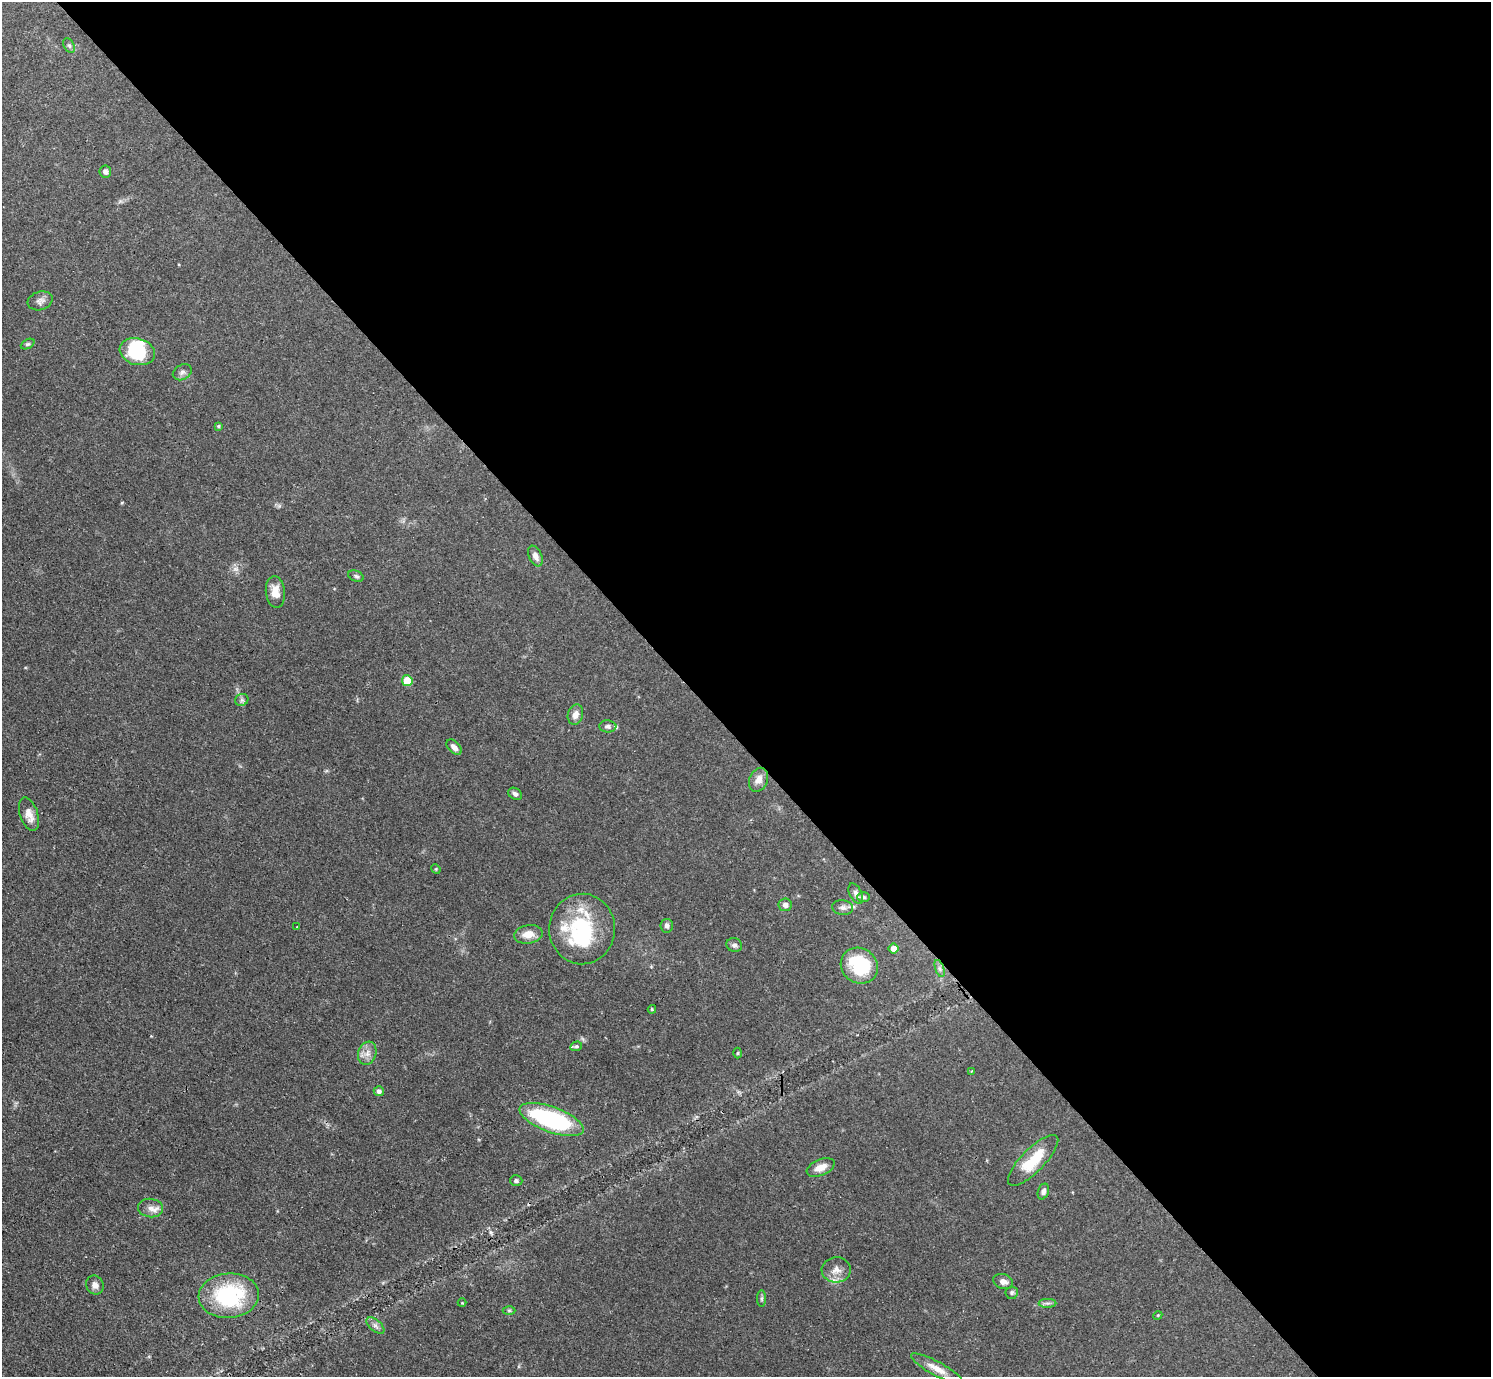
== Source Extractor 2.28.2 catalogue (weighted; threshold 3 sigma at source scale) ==
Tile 8 of 4 x 4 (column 4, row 2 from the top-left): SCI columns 4532-6020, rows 3082-4456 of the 6126 x 6131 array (HDU 1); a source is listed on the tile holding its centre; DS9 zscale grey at full resolution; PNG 1493 x 1379 px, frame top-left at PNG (2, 2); each listed source drawn as its Kron ellipse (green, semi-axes under 4 px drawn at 4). Shown black and unused: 54% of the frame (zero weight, under 3 of 4 exposures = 1% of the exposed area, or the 3 px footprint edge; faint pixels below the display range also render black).
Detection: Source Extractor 2.28.2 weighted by HDU 2 'WHT'; one run over the whole footprint, this tile lists its part. Background 0.0708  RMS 0.006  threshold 0.0268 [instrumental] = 3 sigma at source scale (4.5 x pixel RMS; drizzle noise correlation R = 1.50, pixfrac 1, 0.05/0.05 arcsec/px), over >= 5 px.
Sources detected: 61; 3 inside a brighter object's white glare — neither listed nor drawn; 3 inside a brighter listed object's ellipse — not listed separately; the other 55 listed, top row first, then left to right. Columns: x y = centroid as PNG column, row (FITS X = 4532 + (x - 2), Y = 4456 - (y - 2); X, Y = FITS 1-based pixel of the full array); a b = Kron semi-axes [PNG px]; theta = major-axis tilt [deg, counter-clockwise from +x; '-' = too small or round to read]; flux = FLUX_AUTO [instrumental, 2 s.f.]
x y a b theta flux
69 46 8 5 -62 1.4
105 171 6 6 - 2.1
40 301 13 9 18 3
28 344 7 4 26 1.1
137 352 18 13 -16 29
182 372 10 7 29 2
218 426 4 4 - 0.8
535 556 11 6 -65 3.3
356 576 8 5 -24 1.3
275 592 16 9 -84 7.2
407 681 5 5 - 15
242 700 7 6 - 1.3
575 715 10 7 74 4.1
608 726 8 6 -4 1.8
454 747 9 5 -45 3.1
759 780 12 9 66 4.5
515 794 7 5 -31 1.9
29 814 17 9 -72 5.2
436 869 5 4 - 0.58
856 893 11 6 -63 2.2
863 897 6 4 -1 1.4
785 905 6 6 - 2.4
843 907 10 7 -6 2.5
667 926 7 6 - 1.7
297 927 3 3 - 0.57
582 929 35 33 88 48
528 934 14 9 9 6.7
734 945 8 7 - 2
893 948 5 5 - 4.2
859 966 19 17 -36 37
940 969 9 4 -71 1.6
652 1009 4 4 - 0.61
576 1046 6 4 20 0.91
367 1053 12 9 72 4
737 1053 5 3 - 0.65
971 1071 3 2 - 0.59
379 1091 5 5 - 2
551 1120 34 12 -20 76
1033 1160 34 11 45 19
821 1167 14 8 22 5.9
516 1181 6 5 - 1.2
1043 1191 8 5 71 2.1
150 1208 13 9 -8 4.2
836 1270 14 12 2 5.8
1003 1282 10 7 -21 3.1
95 1285 10 8 -60 3.1
1012 1293 6 6 - 1.3
229 1296 30 22 4 55
761 1299 8 4 89 1.1
462 1303 4 4 - 0.54
1048 1303 9 4 0 1.5
509 1310 6 4 0 0.89
1158 1315 4 3 - 0.57
375 1326 11 5 -41 2.3
937 1369 29 7 -29 7